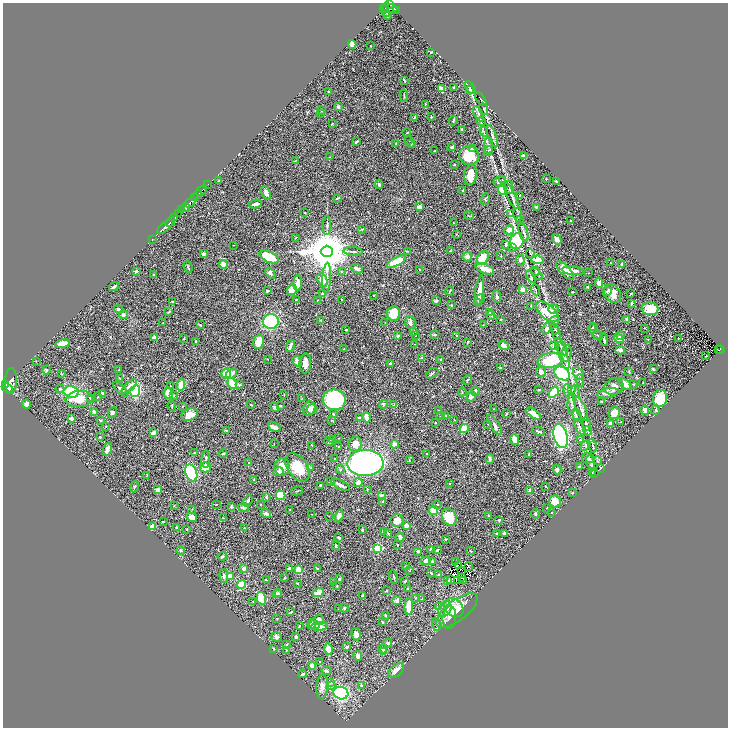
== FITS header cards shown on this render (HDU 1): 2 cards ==
NAXIS1  =                 1451
NAXIS2  =                 1451

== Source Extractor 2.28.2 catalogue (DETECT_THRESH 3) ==
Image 1451 x 1451 px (HDU 1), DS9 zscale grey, zoomed out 1/2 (1 PNG px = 2 x 2 image px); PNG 730 x 730 px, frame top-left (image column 2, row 1450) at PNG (3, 3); each listed source drawn as its Kron ellipse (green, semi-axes under 4 px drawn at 4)
Background 0.443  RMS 0.021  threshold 0.0631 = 3 sigma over >= 5 px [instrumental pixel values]
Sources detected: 562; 36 cannot appear on this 1/2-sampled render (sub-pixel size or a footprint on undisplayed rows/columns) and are neither listed nor drawn; of the other 526, the 500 brightest by FLUX_AUTO listed and drawn (26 fainter detections omitted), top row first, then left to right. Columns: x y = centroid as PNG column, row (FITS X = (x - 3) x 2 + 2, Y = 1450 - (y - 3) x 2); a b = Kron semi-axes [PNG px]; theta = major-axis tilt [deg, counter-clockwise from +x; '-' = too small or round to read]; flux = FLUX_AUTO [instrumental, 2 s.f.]
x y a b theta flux
389 4 4 2 - 390
385 7 2 1 - 120
390 8 8 4 -11 410
383 9 4 1 - 460
396 10 2 1 - 27
387 13 2 2 - 6.9
388 16 3 2 - 5.6
352 44 4 4 - 30
371 46 2 1 - 1.6
431 52 4 2 - 2.1
404 80 4 2 - 5.1
454 87 2 2 - 4.9
469 87 6 3 -66 5.1
441 89 4 3 - 30
471 89 5 4 - 3.9
328 92 4 3 - 2.9
404 96 6 2 -84 2.9
481 99 7 2 -52 4.3
425 104 2 2 - 1.3
338 107 4 3 - 7.2
484 109 6 2 -67 4.5
322 111 3 3 - 3
321 113 3 3 - 6.5
478 114 8 2 -64 8
414 117 4 2 - 2.6
431 117 3 2 - 3.1
453 121 5 3 - 4.3
481 122 5 2 - 4.1
332 123 3 2 - 1.7
462 129 4 3 - 4.1
407 132 4 1 - 2
484 132 5 2 - 3.7
492 136 12 3 -69 11
409 140 2 2 - 1.8
356 142 4 2 - 5.5
396 143 2 2 - 2.1
411 144 4 3 - 5
489 146 8 2 -89 4.1
452 147 4 2 - 8.3
472 149 3 3 - 3.6
434 151 3 2 - 2.1
489 151 5 3 - 5.9
469 156 10 9 - 100
523 156 3 2 - 24
330 157 2 2 - 1.3
295 161 3 2 - 1.4
454 165 3 2 - 2.2
470 175 10 6 80 50
502 179 3 2 - 2.8
546 179 2 2 - 6.3
219 181 3 2 - 1.9
557 181 2 2 - 6.4
499 182 6 5 - 12
208 184 3 2 - 46
379 184 5 3 - 5.2
509 187 6 3 -77 7.9
502 189 5 4 - 51
201 190 6 2 42 150
463 191 3 2 - 6.2
266 193 7 4 -64 17
197 195 4 2 - 800
520 195 2 1 - 2.1
511 196 14 3 -64 14
194 198 2 2 - 320
337 198 4 2 - 4.7
485 199 6 3 75 4.8
190 202 6 2 39 1700
255 204 7 3 10 15
186 207 4 3 - 490
419 207 2 2 - 45
536 207 3 2 - 3.9
182 210 3 2 - 170
179 213 4 2 - 340
305 213 2 2 - 2.1
510 214 3 2 - 2.2
469 215 5 1 - 1.9
518 215 7 3 -80 4.5
175 218 3 2 - 110
520 220 5 2 - 3.3
571 221 2 2 - 4
170 222 5 2 - 670
454 223 3 2 - 1.7
327 226 9 3 88 7.4
165 227 10 2 40 1200
362 229 4 2 - 2.1
509 230 5 4 - 24
523 232 10 3 -73 11
456 234 2 2 - 2.5
296 237 3 2 - 1.4
152 239 2 1 - 12
557 239 6 3 -53 17
517 241 8 6 72 140
233 245 2 1 - 1.9
506 245 4 3 - 8.5
513 247 3 3 - 7.8
327 251 6 5 - 19000
353 251 9 2 -4 6.3
407 251 3 2 - 2.5
450 251 2 2 - 1.6
204 254 3 2 - 11
530 254 5 3 - 4.7
501 256 2 1 - 2.3
269 257 10 5 -26 110
467 257 5 4 - 13
483 258 7 5 59 56
520 260 5 4 - 13
537 260 6 4 -10 70
396 262 10 3 27 120
610 263 3 2 - 2.2
223 264 4 3 - 32
622 264 4 2 - 3
188 267 6 2 -70 5.2
357 269 6 3 -27 11
419 269 2 2 - 1.8
485 269 10 4 -24 35
136 271 3 2 - 6.4
535 271 4 3 - 4.5
565 271 12 5 -45 53
573 271 11 4 -7 20
342 272 3 2 - 2
270 273 6 4 -52 8.7
588 273 2 2 - 1.9
153 274 2 2 - 2.5
537 274 7 3 -48 5.6
531 276 6 3 -53 4.9
327 278 15 3 87 20
322 280 7 4 -65 49
298 283 8 3 90 34
599 283 5 4 - 18
114 286 5 3 - 6.2
588 287 3 2 - 2.6
292 290 5 4 - 29
480 290 15 3 83 55
523 290 2 2 - 83
536 290 6 2 -66 3
267 291 3 2 - 3.8
450 291 4 2 - 2.8
607 291 5 3 - 6
573 292 3 2 - 4.2
612 293 10 7 -57 45
630 293 3 3 - 2.2
322 294 3 3 - 6.9
373 295 3 2 - 1.4
497 297 6 3 -82 8.8
296 299 2 2 - 1.5
480 299 6 3 51 9.9
317 300 2 2 - 1.6
341 300 3 1 - 2.7
436 301 3 3 - 8.2
173 302 4 2 - 5.2
478 303 4 3 - 4.7
631 303 3 2 - 3.7
451 305 3 2 - 2.7
531 306 4 2 - 3.8
119 309 5 3 - 8.9
553 309 5 4 - 7.1
650 309 8 6 -5 81
168 312 4 2 - 4.5
489 312 4 3 - 3.2
547 312 13 7 -42 110
393 313 7 6 - 93
124 315 4 4 - 9
491 315 5 3 - 3.8
500 319 2 2 - 3.2
627 319 4 3 - 11
321 320 3 2 - 3.7
271 321 8 7 - 210
554 321 5 4 - 6.9
410 322 7 5 -85 13
163 323 3 2 - 2.4
385 323 2 2 - 1.3
200 325 2 2 - 2
483 325 3 2 - 1.7
594 326 2 2 - 3.2
554 328 6 3 -70 6.6
644 328 2 1 - 2.2
547 329 6 4 57 8.1
592 329 5 2 - 5.2
346 330 2 2 - 5.2
413 332 4 3 - 3.6
556 333 6 3 -76 6.2
416 335 3 2 - 1.3
435 335 3 2 - 4.5
598 335 5 2 - 3.8
398 336 4 3 - 5.6
456 336 3 2 - 3.7
620 336 3 2 - 7.6
154 338 2 2 - 49
678 338 2 1 - 1.4
183 339 3 2 - 2.1
619 339 5 4 - 22
648 339 2 2 - 2.5
604 340 6 2 -83 7.6
196 341 3 3 - 4.1
259 342 7 5 78 95
467 342 3 2 - 4.2
62 344 7 3 11 46
414 344 2 2 - 1.2
504 345 5 3 - 23
554 345 3 3 - 3.4
290 346 6 2 66 18
561 347 9 5 -58 12
344 349 3 2 - 2.4
718 349 2 2 - 21
720 349 4 2 - 57
620 350 5 3 - 15
567 353 9 5 80 15
564 356 14 3 -74 18
706 356 2 1 - 1.9
422 357 3 2 - 4.7
267 359 2 1 - 2
441 360 2 2 - 2.5
550 360 13 7 8 200
36 361 3 2 - 1.4
297 361 6 4 -60 19
305 363 10 6 87 28
390 363 2 2 - 5.8
500 368 2 2 - 3.4
653 369 3 2 - 6.7
46 370 4 4 - 5
119 370 3 2 - 2
629 371 3 2 - 3.6
541 372 5 5 - 14
432 373 7 2 32 5
578 373 7 5 -59 20
61 374 3 2 - 2.2
226 374 5 5 - 69
231 374 6 4 35 23
562 374 8 6 -33 350
119 378 3 2 - 1.9
468 380 5 3 - 5.1
580 380 6 2 -84 4.4
11 381 13 6 88 960
643 383 3 1 - 1.6
6 384 2 1 - 230
232 384 6 4 -55 110
625 384 8 4 -38 28
634 384 3 3 - 3.1
181 385 6 4 79 57
240 385 4 3 - 3.6
129 386 9 4 42 20
170 386 3 2 - 2.3
614 387 10 8 14 32
7 388 5 3 - 3500
60 389 4 3 - 4.6
120 389 9 3 -44 13
572 389 3 3 - 3.3
539 390 3 3 - 2.5
568 390 6 4 -84 8
135 391 6 5 - 290
475 391 4 2 - 8.4
71 392 7 6 - 240
462 392 4 2 - 2.4
554 392 6 4 57 160
575 392 6 3 -89 5.6
168 393 6 4 -71 34
608 393 11 5 10 16
102 394 4 3 - 11
284 394 3 2 - 1.4
173 396 3 3 - 4.6
471 396 5 4 - 15
98 397 3 2 - 2.1
90 398 4 2 - 4.7
302 398 3 2 - 2.1
660 398 8 7 - 130
79 399 13 8 5 59
334 400 11 10 - 340
602 401 3 2 - 2.3
26 404 4 4 - 15
384 404 4 3 - 4.4
572 404 10 3 87 8.2
251 405 2 2 - 1.8
394 405 4 3 - 7
172 406 5 2 - 3.7
182 406 3 2 - 1.4
280 406 2 2 - 4.2
275 407 5 3 - 5.6
309 408 7 6 - 27
581 408 14 5 -65 16
312 409 5 5 - 23
494 409 3 2 - 2
645 410 4 4 - 15
656 410 5 3 - 4.6
94 411 2 2 - 12
439 411 2 2 - 3.6
112 412 5 3 - 8.3
614 413 6 5 - 35
333 414 3 3 - 3.7
507 414 4 2 - 2.7
534 414 8 4 -38 36
190 415 8 6 20 41
576 415 7 2 -79 4.2
440 416 2 2 - 1.6
446 416 2 2 - 8.1
359 417 2 2 - 6
366 417 5 2 - 52
71 418 3 2 - 12
454 419 3 2 - 1.3
101 420 3 3 - 2.7
331 420 2 2 - 1.8
621 422 3 3 - 3.8
435 423 2 2 - 2.2
488 424 2 1 - 2
586 424 7 4 -88 9.9
610 424 3 3 - 11
495 425 12 4 -58 13
106 426 2 2 - 2.5
274 427 7 3 -25 28
580 427 9 2 -60 6.6
464 429 5 3 - 74
226 431 3 3 - 4.2
539 431 7 2 -22 5.7
588 431 5 4 - 5.1
154 432 3 3 - 19
561 436 12 7 -75 660
100 437 2 2 - 3.2
339 438 2 2 - 1.3
332 440 3 2 - 4.5
515 440 5 4 - 31
580 440 4 3 - 5.8
329 442 5 3 - 4.3
274 444 2 2 - 1.4
355 444 7 6 - 41
394 444 4 4 - 17
312 445 2 1 - 1.4
339 446 2 1 - 1.9
585 446 6 2 42 3.6
592 446 7 3 -72 5.7
107 449 7 3 72 29
194 452 2 2 - 2.3
223 453 4 2 - 3.3
426 454 3 2 - 4
529 454 2 2 - 4.4
588 458 6 5 - 9.3
206 459 9 2 87 6.9
335 459 2 2 - 3.3
490 459 5 3 - 10
409 460 3 2 - 2.2
597 461 4 3 - 3.9
591 462 7 3 -75 7.5
249 463 2 2 - 2.5
365 463 18 13 3 1000
205 467 5 5 - 46
282 467 9 7 79 46
297 467 16 10 -54 110
580 467 4 2 - 5.2
310 468 4 3 - 3.1
340 469 4 3 - 4.4
600 469 4 1 - 2.3
557 470 5 3 - 19
278 472 5 4 - 7.3
191 473 9 5 -70 270
592 473 3 3 - 3.4
594 474 3 1 - 2.4
147 475 3 2 - 1.3
253 480 3 2 - 2.5
331 481 3 3 - 3
358 483 4 3 - 20
450 483 2 2 - 2.4
320 485 2 2 - 4.6
340 485 10 3 -29 16
545 486 2 2 - 1.7
134 487 5 3 - 5
368 489 3 2 - 1.7
158 490 3 3 - 30
297 491 6 2 14 3.9
529 491 4 3 - 10
572 492 2 2 - 1.6
280 495 5 4 - 120
381 495 4 3 - 6
266 497 3 2 - 3.8
248 501 6 3 66 8.1
383 501 4 2 - 5.2
555 501 6 6 - 43
437 504 3 2 - 2.7
216 505 3 2 - 1.8
261 505 2 2 - 2.6
174 506 3 2 - 1.9
231 507 4 4 - 5.1
244 507 5 3 - 8.9
547 508 2 2 - 2.3
192 509 2 2 - 1.5
290 509 2 2 - 1.8
433 511 5 3 - 66
551 512 2 2 - 3.9
266 514 5 3 - 12
312 514 2 2 - 1.3
536 514 5 3 - 4.9
329 516 2 2 - 1.4
339 516 6 4 66 26
488 516 3 2 - 3
192 517 5 4 - 33
449 517 9 7 -63 130
223 518 2 2 - 1.5
397 520 6 6 - 30
499 520 2 2 - 7.2
163 522 3 2 - 3.2
153 526 4 2 - 57
406 526 3 3 - 46
176 527 2 2 - 3.6
244 528 2 2 - 1.7
187 529 2 2 - 4.2
362 530 2 2 - 13
384 531 3 3 - 12
388 533 4 3 - 3.8
496 533 3 2 - 4
504 533 2 2 - 21
400 537 5 3 - 11
339 538 3 2 - 6.3
446 539 2 2 - 1.9
398 545 2 2 - 3.4
336 546 4 2 - 7
378 548 3 3 - 250
430 549 3 2 - 4
181 550 4 3 - 6.7
437 550 3 2 - 4.9
418 551 4 3 - 5.8
471 551 3 2 - 2.5
222 556 5 2 - 5.5
426 561 5 4 - 14
432 562 3 2 - 9.5
456 562 2 1 - 1.4
458 565 2 1 - 2.9
405 566 3 2 - 1.9
469 567 2 2 - 5.9
244 568 3 3 - 22
290 568 3 2 - 25
317 569 2 2 - 2.4
298 570 4 3 - 33
462 570 2 1 - 3.1
409 571 3 2 - 2
431 573 3 2 - 3.9
439 575 3 2 - 5.4
224 576 7 4 -83 8.1
230 576 4 3 - 40
394 577 6 2 -73 3.1
462 577 2 1 - 1.9
284 578 4 2 - 3.1
339 579 4 3 - 7.8
451 579 2 1 - 5.4
266 580 2 1 - 1.9
458 580 2 1 - 2.6
405 581 3 2 - 3.7
448 581 3 2 - 4.9
464 581 2 1 - 1.4
333 582 3 3 - 2.4
297 583 3 2 - 2.5
241 585 4 4 - 69
337 586 4 2 - 1.8
408 589 4 3 - 3.8
386 591 3 2 - 2.6
277 593 5 3 - 5.4
279 593 3 3 - 3.5
318 593 6 3 28 74
363 595 3 3 - 4.3
261 598 6 4 -75 80
416 598 2 2 - 1.6
422 599 2 2 - 1.4
397 600 3 3 - 22
253 601 2 2 - 1.7
439 606 2 2 - 15
409 607 8 4 88 72
344 608 4 3 - 3.9
454 608 10 8 -42 39
338 609 3 2 - 1.8
445 609 8 6 63 24
457 611 24 10 37 89
291 612 4 2 - 6.5
386 615 3 2 - 5.1
277 618 2 2 - 1.7
449 618 11 6 85 22
319 620 5 5 - 18
382 622 3 2 - 5.6
312 624 5 4 - 10
437 624 7 4 -72 9.1
300 625 2 2 - 1.6
314 625 5 4 - 15
319 626 8 4 6 34
356 634 6 4 -81 18
276 637 5 4 - 13
296 637 4 3 - 5.8
388 643 4 3 - 6.2
287 644 3 2 - 4
347 647 3 3 - 6.2
273 648 3 2 - 3.4
328 649 6 4 -76 31
382 649 4 3 - 3.6
286 650 4 2 - 2.4
384 651 4 3 - 11
358 656 5 3 - 24
320 662 3 2 - 3.2
312 666 4 3 - 19
326 671 5 3 - 9
396 671 9 5 42 27
303 674 4 3 - 6.5
331 682 3 3 - 7
361 685 3 3 - 8.9
331 686 4 3 - 4.8
322 687 12 6 86 21
341 693 7 6 - 320
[26 fainter detections neither listed nor drawn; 36 sub-pixel or undisplayed-footprint detections neither listed nor drawn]